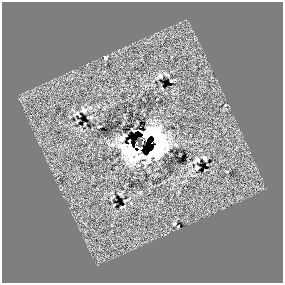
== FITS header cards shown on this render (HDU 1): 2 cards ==
NAXIS1  =                  281 /
NAXIS2  =                  281 /

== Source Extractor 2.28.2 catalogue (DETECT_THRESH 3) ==
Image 281 x 281 px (HDU 1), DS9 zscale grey, 1 PNG px = 1 image px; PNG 285 x 285 px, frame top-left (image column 1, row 281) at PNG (2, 2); no overlay
Background 0.00493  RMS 51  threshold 153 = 3 sigma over >= 5 px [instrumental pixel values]
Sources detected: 22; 6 with non-positive FLUX_AUTO (blend fragments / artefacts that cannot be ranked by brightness) are not listed; the other 16 listed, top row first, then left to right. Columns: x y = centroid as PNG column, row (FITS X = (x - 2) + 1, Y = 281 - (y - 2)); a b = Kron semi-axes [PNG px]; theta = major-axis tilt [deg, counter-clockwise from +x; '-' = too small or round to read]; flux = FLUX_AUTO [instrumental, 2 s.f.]
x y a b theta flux
105 57 6 5 - 6700
166 74 10 5 -29 8700
160 76 12 8 26 15000
171 81 3 2 - 2900
225 105 5 4 - 3800
84 110 9 6 -26 9300
77 114 5 3 - 3800
99 126 4 2 - 3400
122 139 8 6 22 9800
205 158 8 4 -51 5600
197 160 12 7 37 17000
197 168 4 3 - 5100
121 193 13 6 31 8900
126 200 6 2 27 2200
122 207 11 3 21 6000
174 223 5 4 - 4700
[6 non-positive-flux detections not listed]